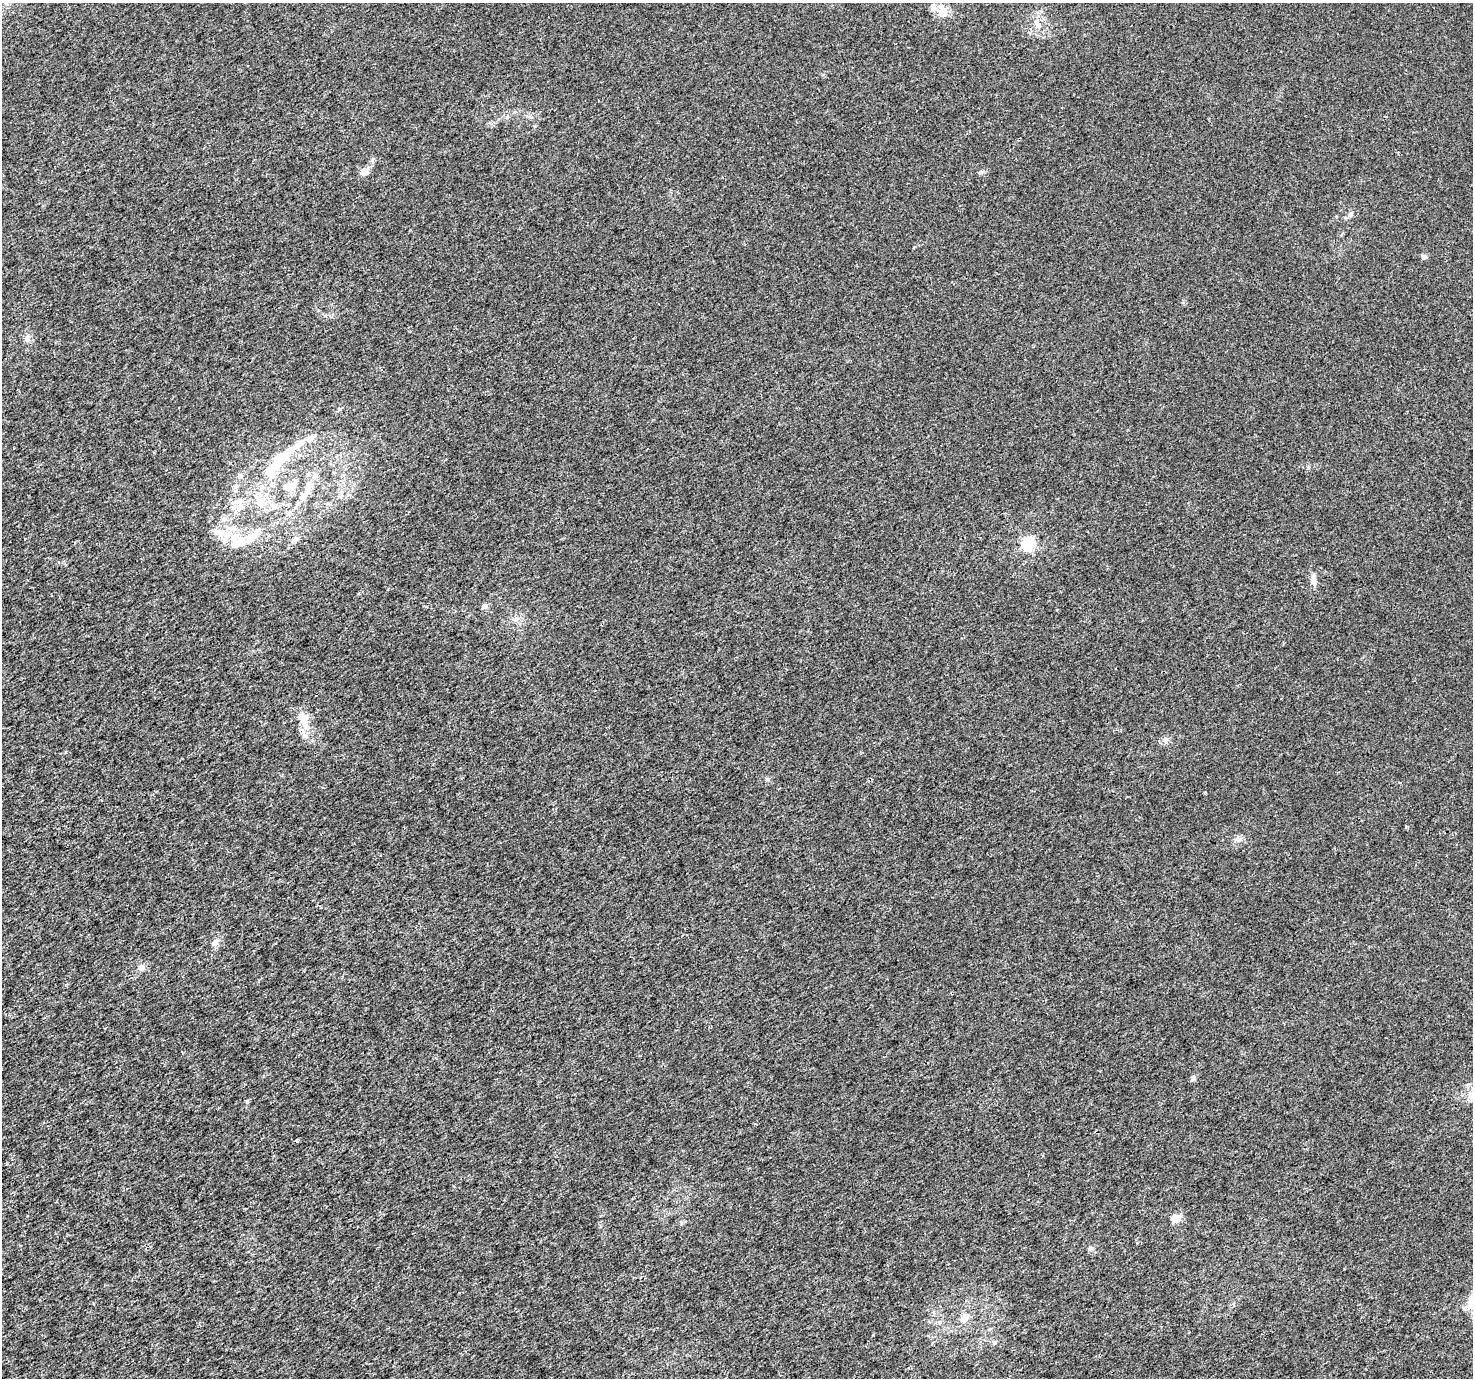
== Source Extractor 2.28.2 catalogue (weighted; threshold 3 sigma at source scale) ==
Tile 7 of 4 x 4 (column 3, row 2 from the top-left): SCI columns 2949-4419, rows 2932-4307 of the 5892 x 5802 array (HDU 1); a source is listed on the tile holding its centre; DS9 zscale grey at full resolution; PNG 1475 x 1380 px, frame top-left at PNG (2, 3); no overlay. Shown black and unused: <1% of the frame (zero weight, under 3 of 4 exposures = <1% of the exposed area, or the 3 px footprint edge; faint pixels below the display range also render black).
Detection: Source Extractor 2.28.2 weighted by HDU 2 'WHT'; one run over the whole footprint, this tile lists its part. Background 9.27e-04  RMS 0.002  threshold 0.00901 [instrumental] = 3 sigma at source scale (4.5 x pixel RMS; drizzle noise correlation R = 1.50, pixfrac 1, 0.0396/0.0396 arcsec/px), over >= 5 px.
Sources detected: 45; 3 inside a brighter object's white glare — not listed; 9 inside a brighter listed object's ellipse — not listed separately; the other 33 listed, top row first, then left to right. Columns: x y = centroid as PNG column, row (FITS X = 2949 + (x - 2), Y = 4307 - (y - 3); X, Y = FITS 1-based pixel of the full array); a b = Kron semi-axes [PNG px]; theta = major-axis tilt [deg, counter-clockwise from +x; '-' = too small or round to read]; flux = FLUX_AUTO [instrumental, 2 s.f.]
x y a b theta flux
943 12 21 11 -72 2.3
1037 23 17 7 -65 1.6
364 172 11 9 32 1.3
981 172 7 4 0 0.35
1350 214 8 4 82 0.41
1424 257 5 5 - 0.85
27 338 9 7 47 0.71
310 438 9 7 24 1.3
281 458 35 13 40 7.7
240 475 6 6 - 0.46
310 484 13 9 57 1.9
289 486 12 8 22 2.8
303 496 11 8 57 1.7
260 503 16 10 -39 2.7
240 507 9 8 - 1.3
224 534 19 8 -40 2.6
295 539 10 6 40 0.78
239 542 27 13 29 4.3
1027 544 6 6 - 32
1313 580 21 6 -87 1.2
484 606 5 5 - 1
305 719 20 10 80 2.7
1165 740 6 6 - 0.54
1238 839 10 8 11 0.9
216 942 9 7 47 0.79
141 967 9 8 - 0.91
1193 1078 9 5 73 0.47
1471 1097 9 8 - 1.1
1176 1218 6 5 - 7.3
1090 1248 6 6 - 0.4
1472 1303 21 11 83 2.7
964 1318 7 6 - 2.2
994 1342 7 6 - 0.48
Isophote crosses this tile's border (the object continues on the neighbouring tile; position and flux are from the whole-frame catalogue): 2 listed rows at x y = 1471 1097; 1472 1303
Unlisted compact peaks at least as high as the median listed source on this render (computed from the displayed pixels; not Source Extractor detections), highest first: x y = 767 779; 1205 792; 372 160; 681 1223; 1308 468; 873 1335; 340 409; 914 247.